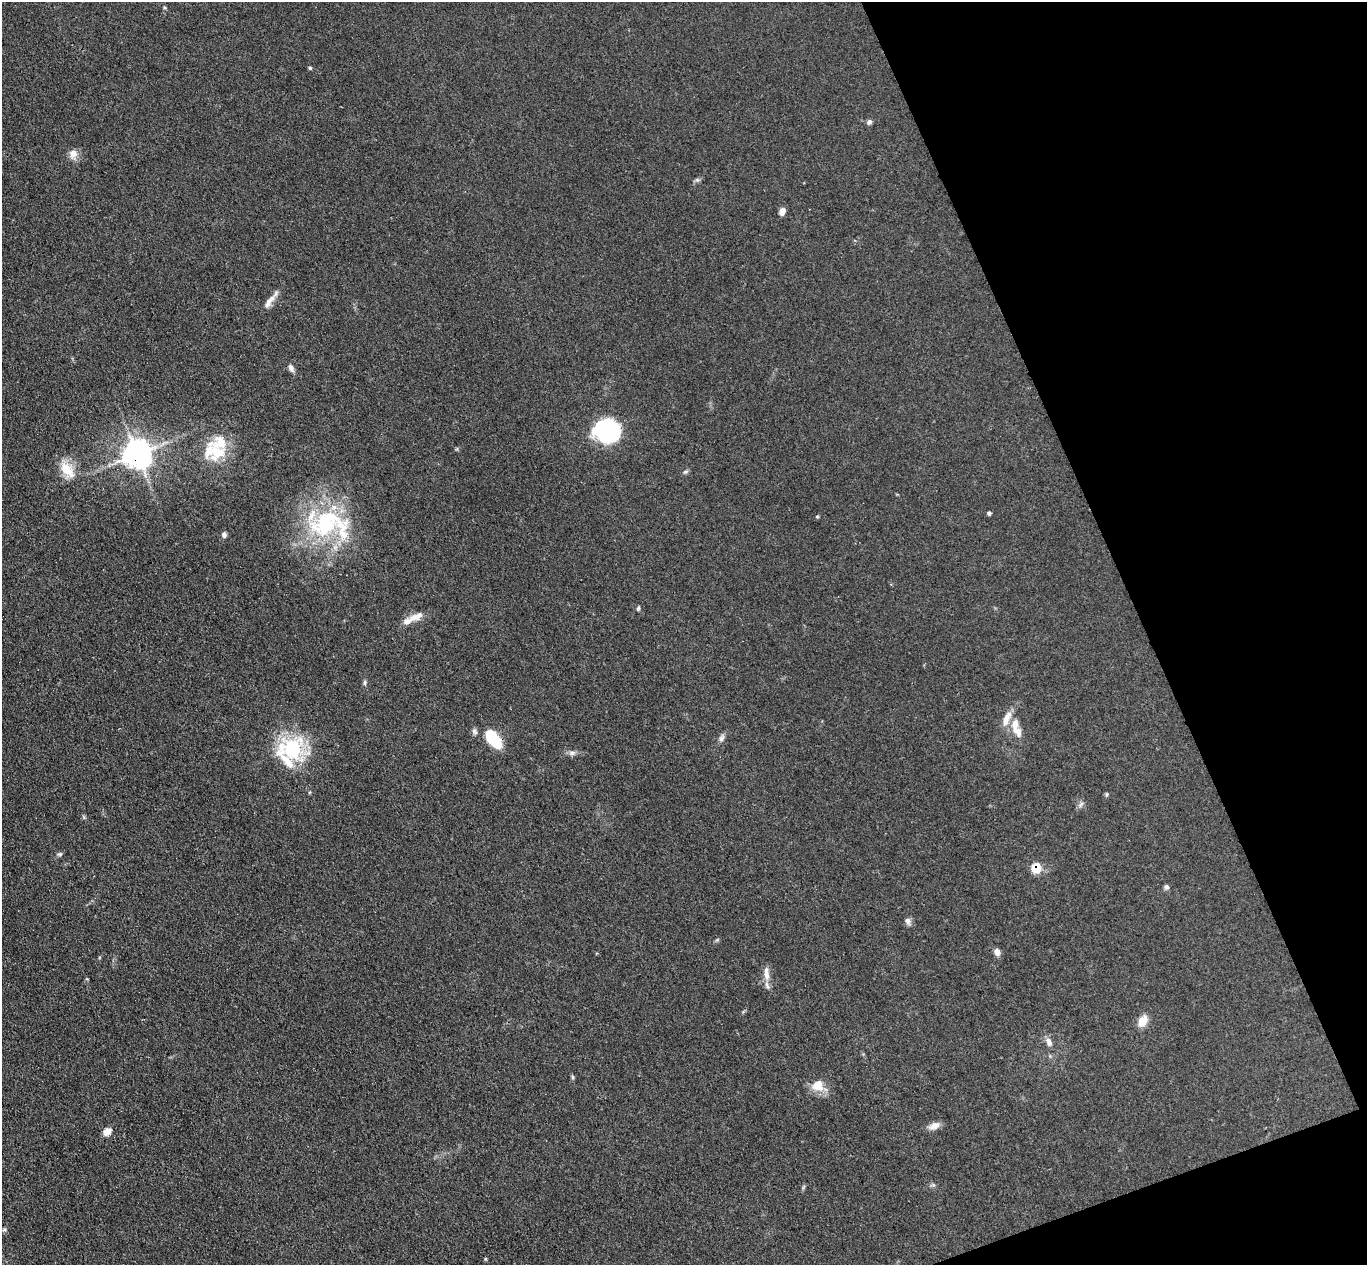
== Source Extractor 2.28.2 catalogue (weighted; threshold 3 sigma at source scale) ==
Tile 12 of 4 x 4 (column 4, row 3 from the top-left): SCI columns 4150-5514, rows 1437-2699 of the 5571 x 5525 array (HDU 1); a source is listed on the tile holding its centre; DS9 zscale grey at full resolution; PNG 1369 x 1267 px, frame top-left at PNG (2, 2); no overlay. Shown black and unused: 18% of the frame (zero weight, under 3 of 4 exposures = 5% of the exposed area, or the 3 px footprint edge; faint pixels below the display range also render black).
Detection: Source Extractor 2.28.2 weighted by HDU 2 'WHT'; one run over the whole footprint, this tile lists its part. Background 0.0885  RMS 0.0071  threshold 0.0318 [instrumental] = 3 sigma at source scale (4.5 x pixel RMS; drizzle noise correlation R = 1.50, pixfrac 1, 0.05/0.05 arcsec/px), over >= 5 px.
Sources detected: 51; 8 inside a brighter listed object's ellipse — not listed separately; the other 43 listed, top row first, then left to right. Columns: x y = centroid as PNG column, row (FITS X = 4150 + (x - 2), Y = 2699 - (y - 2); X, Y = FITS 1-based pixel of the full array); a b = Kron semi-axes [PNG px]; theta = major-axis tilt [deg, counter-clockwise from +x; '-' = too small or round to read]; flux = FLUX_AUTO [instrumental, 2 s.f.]
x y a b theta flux
164 7 5 3 - 0.86
310 68 4 4 - 0.93
869 122 8 6 42 1.8
73 154 13 10 -83 5.8
697 180 7 4 -1 1.3
782 211 7 6 - 4.7
268 303 16 8 64 4.8
291 368 10 6 -63 2.7
607 431 19 17 -6 120
217 451 30 25 54 26
137 454 10 10 - 610
67 469 26 14 -54 15
686 472 7 4 19 1.3
989 513 5 4 - 1.2
817 516 5 3 - 0.69
325 523 55 36 22 85
224 535 7 6 - 2.1
638 609 6 4 74 1.1
416 617 23 10 21 7.3
365 683 8 4 -90 1.3
1006 719 24 8 68 7.9
475 731 10 6 -72 2.1
1017 732 19 10 -51 7.6
721 738 10 6 58 2.5
493 739 20 10 -49 32
292 749 11 9 -25 110
572 753 10 6 5 2.5
287 761 46 11 -47 18
1107 794 5 5 - 0.96
1081 804 10 5 46 1.9
60 854 7 5 11 1.2
1036 868 6 6 - 19
1166 887 7 6 - 1.7
908 921 10 7 -74 2.6
997 952 9 7 -78 3.3
767 976 12 8 -75 4.6
1143 1021 14 10 62 8.2
1049 1042 13 7 -72 3.8
573 1077 6 4 -89 1
818 1085 16 15 - 11
934 1126 15 8 24 4.7
107 1131 11 8 40 4.9
485 1259 6 4 -89 0.67
Overlapping masked pixels (flux is a lower limit): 2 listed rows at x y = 137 454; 1036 868